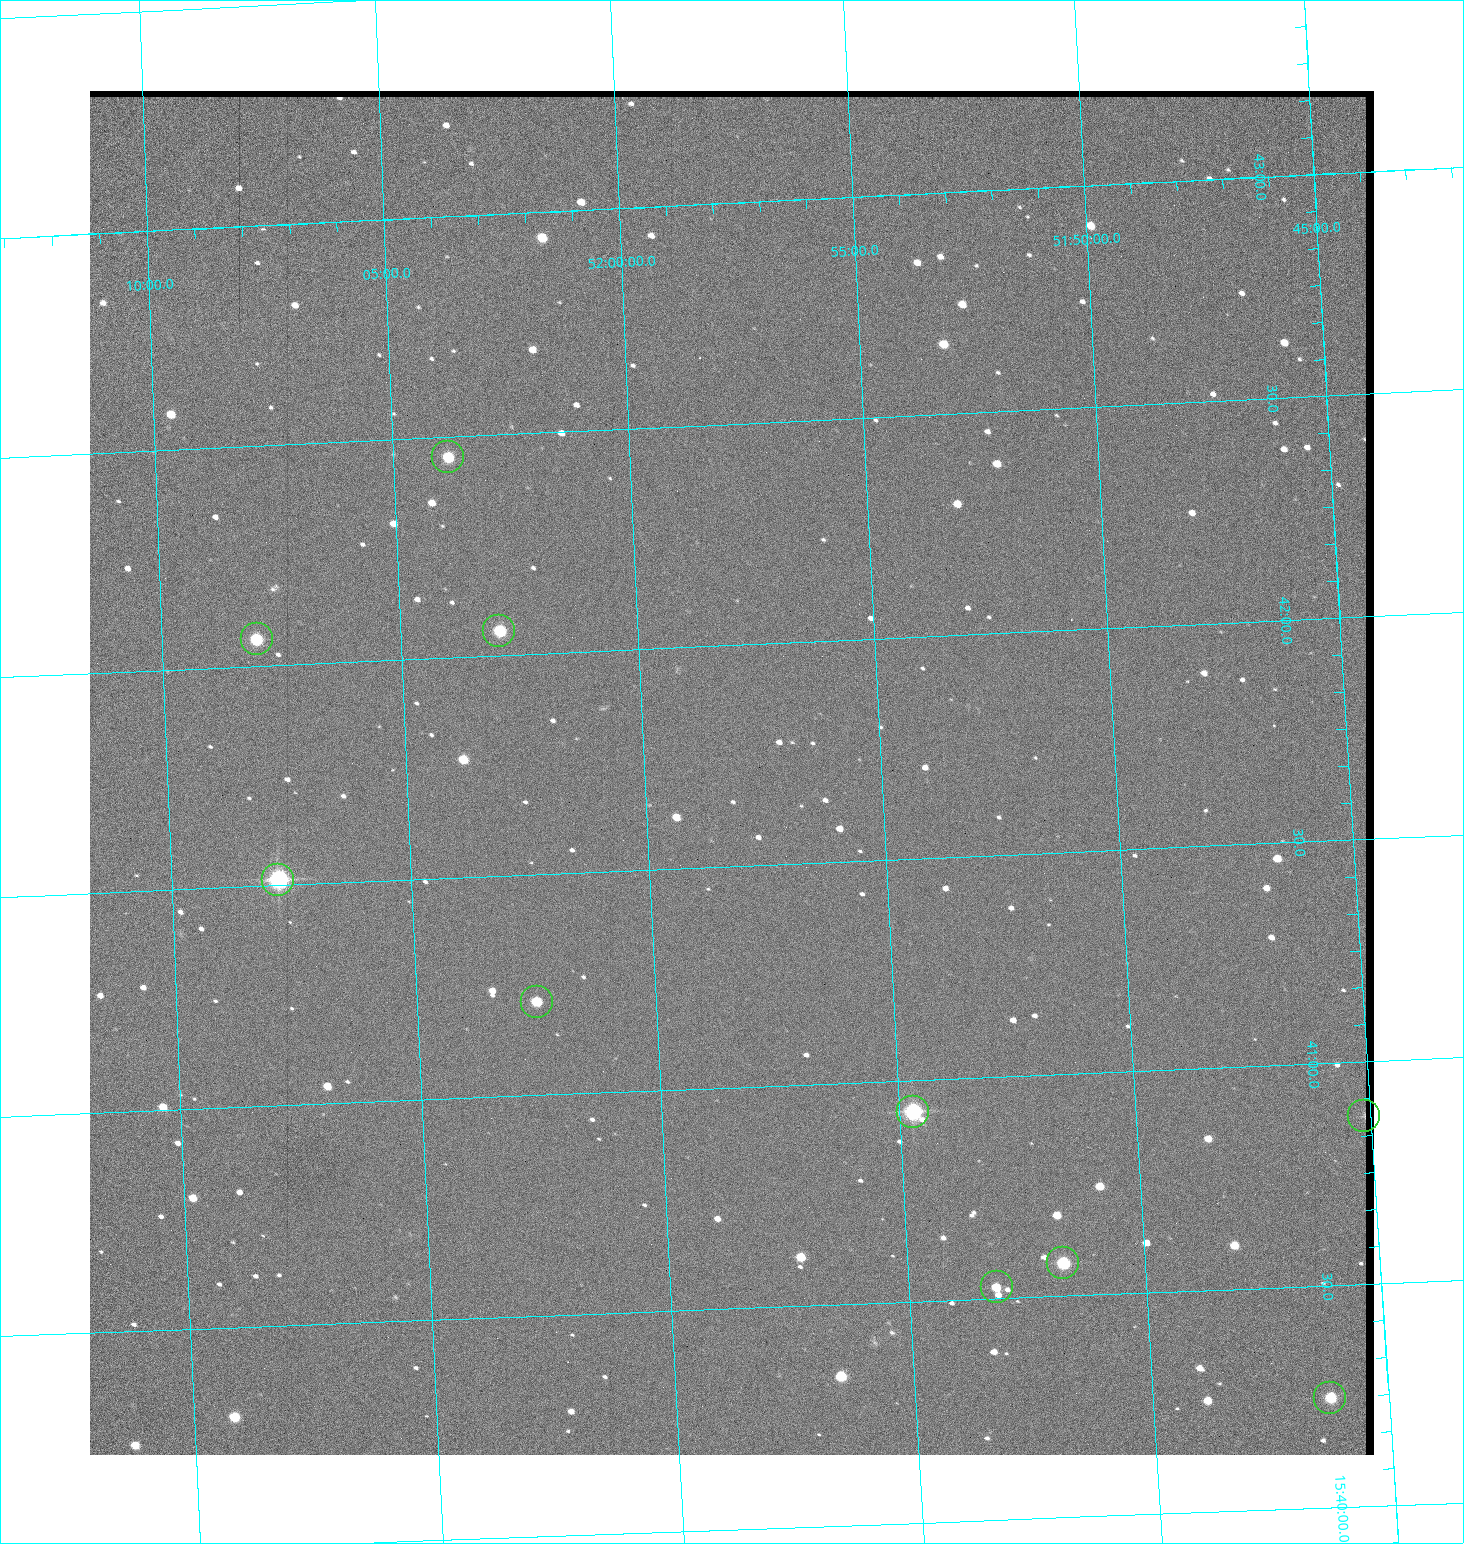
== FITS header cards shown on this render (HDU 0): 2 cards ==
NAXIS1  =                 1284 / length of data axis 1
NAXIS2  =                 1364 / length of data axis 2

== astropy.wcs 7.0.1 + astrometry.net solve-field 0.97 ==
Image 1284 x 1364 px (HDU 0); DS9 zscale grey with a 90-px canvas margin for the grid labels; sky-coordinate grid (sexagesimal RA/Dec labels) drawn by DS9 from the SOLVED WCS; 10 Tycho-2 reference stars matched to detected sources circled (green)
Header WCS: RA---TAN/DEC--TAN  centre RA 15:41:43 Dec +51:58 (235.43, +51.97 deg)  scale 1.26 arcsec/px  FOV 26.9' x 28.5'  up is +92 deg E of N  parity flipped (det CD > 0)
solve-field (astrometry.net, Tycho-2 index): VERIFIED the header's WCS against the Tycho-2 star catalogue (9 matches, 0 conflicts) and refined it, rather than solving blind
Solved WCS: RA---TAN-SIP/DEC--TAN-SIP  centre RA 15:41:43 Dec +51:58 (235.43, +51.97 deg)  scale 1.27 x 1.26 arcsec/px (non-square pixels)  FOV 27.2' x 28.5'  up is +93 deg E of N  parity flipped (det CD > 0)
The solver's refit moves the header's centre by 3.4 arcsec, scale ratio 1.011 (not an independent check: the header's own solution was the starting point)
Tycho-2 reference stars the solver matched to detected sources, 10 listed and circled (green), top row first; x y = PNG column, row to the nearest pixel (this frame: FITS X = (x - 90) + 1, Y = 1364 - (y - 91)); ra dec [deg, ICRS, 3 dp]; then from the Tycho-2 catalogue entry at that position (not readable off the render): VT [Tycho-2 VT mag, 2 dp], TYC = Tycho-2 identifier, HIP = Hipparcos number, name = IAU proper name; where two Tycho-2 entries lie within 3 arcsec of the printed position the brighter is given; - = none
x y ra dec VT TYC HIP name
448 457 235.614 +52.064 11.61 3489-1132-1 - -
499 631 235.514 +52.049 11.19 3489-1407-1 - -
257 639 235.515 +52.133 11.12 3489-1380-1 - -
278 880 235.378 +52.130 9.31 3489-1322-1 76850 -
537 1002 235.303 +52.042 11.52 3489-958-1 - -
913 1112 235.232 +51.912 9.59 3489-824-1 - -
1364 1116 235.219 +51.752 10.98 3489-1435-1 - -
1063 1263 235.143 +51.862 10.97 3489-1016-1 - -
997 1287 235.131 +51.886 12.29 3489-908-1 - -
1330 1398 235.062 +51.771 11.53 3489-1453-1 - -